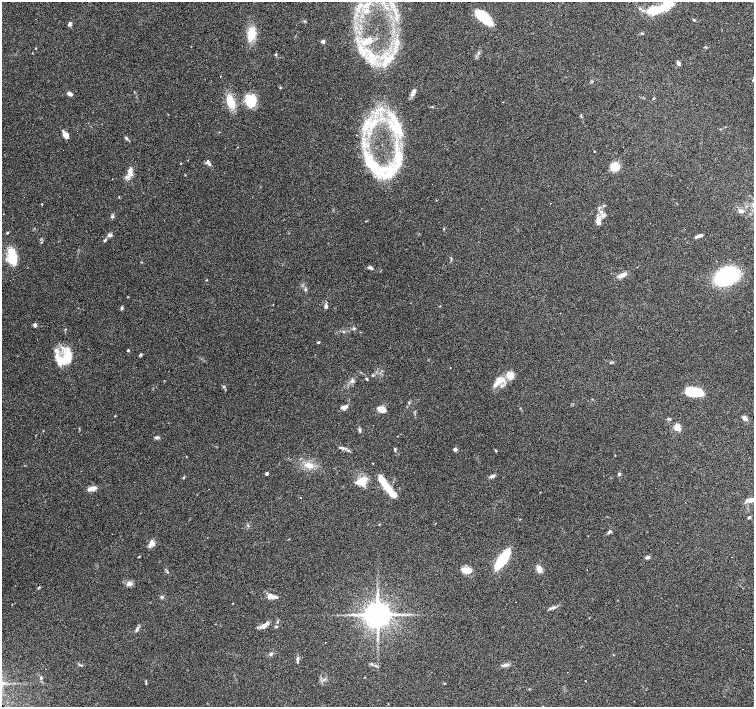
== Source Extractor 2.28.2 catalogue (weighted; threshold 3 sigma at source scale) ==
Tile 10 of 4 x 4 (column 2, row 3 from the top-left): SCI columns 1505-3007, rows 1569-2977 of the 6017 x 6020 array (HDU 1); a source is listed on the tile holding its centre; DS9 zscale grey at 2 x 2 block average (1 PNG px = mean of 2 x 2 image px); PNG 756 x 709 px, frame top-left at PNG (2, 2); no overlay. Shown black and unused: <1% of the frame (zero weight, under 3 of 6 exposures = <1% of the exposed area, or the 3 px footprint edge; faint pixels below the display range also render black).
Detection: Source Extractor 2.28.2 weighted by HDU 2 'WHT'; one run over the whole footprint, this tile lists its part. Background 0.0985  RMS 0.0045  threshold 0.0185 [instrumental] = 3 sigma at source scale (4.09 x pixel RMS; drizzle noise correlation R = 1.36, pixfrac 0.8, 0.0396/0.0396 arcsec/px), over >= 5 px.
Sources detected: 139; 1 inside a brighter object's white glare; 4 cosmic-ray / hot-pixel residue — not listed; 16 inside a brighter listed object's ellipse — not listed separately; the other 118 listed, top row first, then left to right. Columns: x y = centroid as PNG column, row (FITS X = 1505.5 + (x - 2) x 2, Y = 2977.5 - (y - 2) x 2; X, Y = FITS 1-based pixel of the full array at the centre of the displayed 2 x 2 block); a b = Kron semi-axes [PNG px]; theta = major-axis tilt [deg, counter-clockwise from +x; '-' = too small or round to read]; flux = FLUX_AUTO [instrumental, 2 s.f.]
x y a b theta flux
666 7 37 8 25 23
640 9 3 3 - 1.1
367 11 7 6 - 4.9
483 15 18 10 -42 30
396 16 6 2 70 2.2
305 21 3 3 - 0.9
70 24 5 4 - 2.6
251 34 18 10 75 16
642 34 4 3 - 0.93
323 41 4 3 - 2.6
367 41 17 8 18 15
396 44 6 2 -57 2
35 48 2 2 - 0.46
396 50 5 2 - 1.6
32 53 2 2 - 0.41
276 55 3 2 - 1.1
371 55 14 7 -46 17
385 63 10 6 64 8.5
678 63 4 3 - 3.5
220 76 2 2 - 2.2
280 88 3 3 - 0.75
413 93 9 5 75 3.8
70 94 6 3 -30 4.2
654 98 3 2 - 0.83
250 100 13 10 -73 23
231 102 17 8 -71 17
432 107 3 2 - 0.53
366 123 15 8 31 16
397 127 37 12 -69 43
66 135 6 5 - 5.9
126 138 5 3 - 1.6
399 156 22 7 86 20
209 163 7 3 -39 2.7
615 166 6 6 - 21
376 168 32 18 -44 49
130 172 11 6 -87 7.7
42 204 3 2 - 0.47
740 210 7 4 19 2.6
112 216 5 3 - 1.4
599 218 9 7 74 6.1
444 229 3 2 - 0.67
7 233 3 3 - 0.99
110 235 6 4 0 2.4
698 236 9 3 22 3.4
105 240 5 3 - 1.4
12 257 18 9 -80 26
370 268 6 3 -33 1.9
622 275 11 5 23 5.1
726 276 18 12 21 110
305 289 4 3 - 1.4
326 306 5 3 - 3.1
440 306 2 2 - 0.45
122 308 4 3 - 1.5
35 325 4 4 - 2.2
354 328 4 3 - 1.2
318 342 3 2 - 1.1
128 350 2 2 - 1.5
140 354 4 3 - 1.3
60 360 18 16 -35 21
366 379 3 3 - 1.2
497 383 17 7 38 11
224 387 4 3 - 0.98
694 392 16 8 -6 32
409 403 4 3 - 1
344 408 8 4 -14 3
381 409 8 5 -18 11
745 418 6 4 -46 4.3
677 427 9 6 -48 7.1
359 430 6 3 -77 1.7
157 437 5 3 - 2.5
341 447 6 3 -1 1.6
455 449 2 2 - 6.1
348 450 3 2 - 0.86
496 451 3 3 - 0.8
373 463 2 2 - 0.98
309 465 12 8 -9 9.1
267 474 2 2 - 3.4
619 474 5 3 - 1.6
492 476 8 4 21 2.5
183 477 4 2 - 0.78
362 482 17 7 -13 10
385 485 17 6 -55 20
92 489 10 5 12 6.4
209 489 2 2 - 1.5
301 498 2 2 - 0.45
751 500 15 5 11 8.5
749 517 3 3 - 1.5
379 524 2 2 - 0.51
248 526 4 3 - 1
609 532 7 3 47 2.1
112 534 2 2 - 0.44
152 544 7 6 - 7
139 556 4 2 - 0.59
647 557 5 3 - 3.1
732 557 2 2 - 0.46
503 559 22 7 55 47
539 569 6 4 -70 8.7
466 570 12 6 -15 11
167 572 4 2 - 1.1
129 584 8 7 - 4
39 587 4 3 - 0.87
271 596 11 5 -9 7.2
162 597 4 4 - 1.9
233 603 2 2 - 0.43
554 607 7 3 35 2.2
377 615 6 6 - 1700
404 615 4 2 - 1
264 626 13 5 35 6.3
276 626 3 3 - 1.3
137 629 8 3 63 2.2
743 649 2 2 - 0.72
271 654 4 4 - 1.8
297 659 7 3 87 2.3
81 665 7 2 -6 1.1
506 665 9 4 12 2.8
376 666 6 3 -33 1.5
41 678 5 3 - 1.6
585 681 2 2 - 0.4
Isophote crosses this tile's border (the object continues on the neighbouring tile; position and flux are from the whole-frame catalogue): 2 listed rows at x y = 666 7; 751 500
Diffuse or blended objects may show on this block-average render without a row.